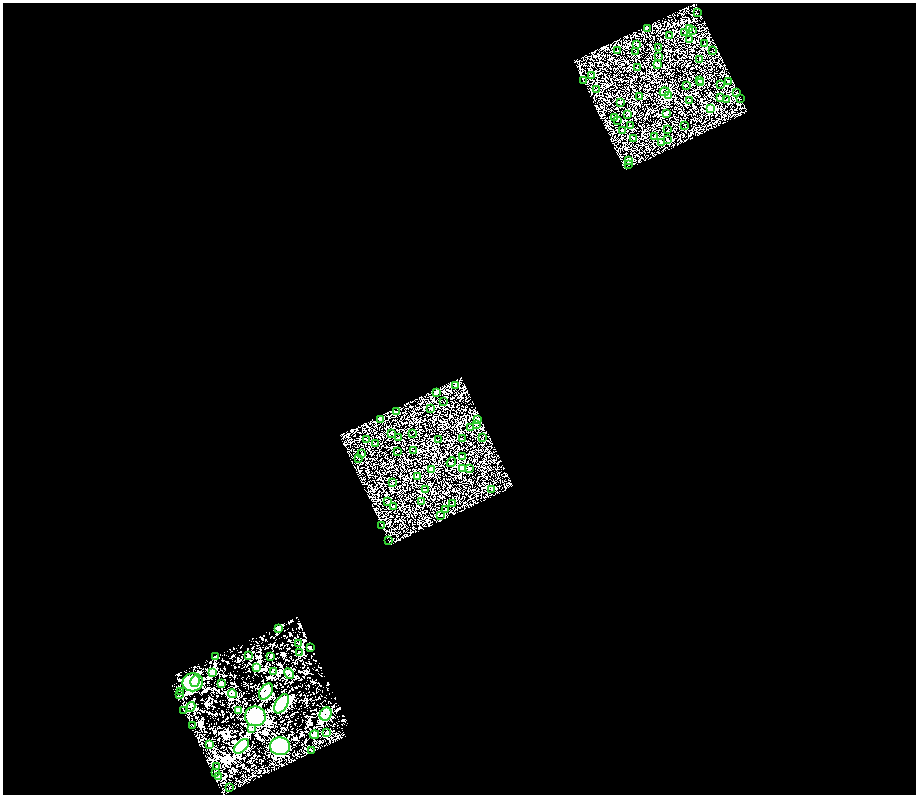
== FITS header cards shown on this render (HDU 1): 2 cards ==
NAXIS1  =                 1827
NAXIS2  =                 1584

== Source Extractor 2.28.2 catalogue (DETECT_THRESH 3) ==
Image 1827 x 1584 px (HDU 1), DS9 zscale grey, zoomed out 1/2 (1 PNG px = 2 x 2 image px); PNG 918 x 796 px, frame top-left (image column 2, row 1583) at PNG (3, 3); each listed source drawn as its Kron ellipse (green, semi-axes under 4 px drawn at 4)
Background 0.832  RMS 2.1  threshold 6.41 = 3 sigma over >= 5 px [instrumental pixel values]
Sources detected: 143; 20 cannot appear on this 1/2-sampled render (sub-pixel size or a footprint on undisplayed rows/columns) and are neither listed nor drawn; the other 123 listed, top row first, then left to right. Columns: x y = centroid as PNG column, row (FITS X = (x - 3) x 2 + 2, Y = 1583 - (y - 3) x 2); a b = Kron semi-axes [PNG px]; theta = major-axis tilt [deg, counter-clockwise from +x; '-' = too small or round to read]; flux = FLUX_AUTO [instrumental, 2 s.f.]
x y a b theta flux
697 13 2 1 - 73
648 28 2 2 - 190
690 28 2 2 - 3800
693 30 3 2 - 390
685 33 2 2 - 680
669 36 2 2 - 1400
689 39 2 2 - 880
637 44 2 2 - 540
705 44 2 2 - 530
658 48 2 2 - 730
617 51 2 2 - 340
712 51 2 1 - 150
636 52 2 1 - 140
659 57 2 1 - 89
699 60 2 2 - 550
657 65 2 2 - 3100
637 67 2 2 - 350
591 75 2 2 - 190
583 81 2 1 - 420
700 81 3 2 - 510
728 82 2 2 - 610
700 83 2 1 - 140
686 85 3 1 - 170
721 85 2 1 - 120
596 90 3 1 - 120
665 92 5 3 - 520
736 92 2 1 - 230
668 96 3 3 - 22000
639 97 2 2 - 910
721 98 3 2 - 1200
741 99 2 2 - 140
690 100 3 3 - 490
726 100 2 2 - 200
621 102 2 2 - 1600
710 108 4 3 - 25000
628 114 3 2 - 270
666 114 3 2 - 380
615 117 2 2 - 460
617 120 3 2 - 250
684 125 2 1 - 140
630 126 2 1 - 160
668 129 2 1 - 190
622 130 2 2 - 610
654 137 2 2 - 920
633 138 2 2 - 1100
668 139 2 2 - 450
661 143 3 2 - 560
628 161 3 2 - 470
629 164 2 2 - 210
456 386 2 2 - 910
436 393 2 2 - 1200
443 402 2 1 - 150
431 409 2 2 - 1400
397 412 2 1 - 360
381 419 2 2 - 6200
477 420 3 2 - 5900
476 425 3 3 - 300
471 428 2 2 - 520
392 433 2 1 - 300
413 434 2 1 - 170
399 438 2 2 - 410
483 438 3 1 - 170
367 439 2 2 - 980
439 439 2 1 - 93
462 439 2 2 - 150
375 444 2 1 - 140
414 450 2 1 - 130
397 451 2 1 - 130
362 453 2 2 - 360
462 457 2 2 - 1600
359 459 2 1 - 110
451 462 5 2 - 210
469 468 3 2 - 520
431 469 3 3 - 20000
462 469 3 3 - 14000
417 476 2 2 - 1500
392 482 2 2 - 1300
492 489 2 2 - 610
425 490 2 2 - 820
387 501 2 1 - 100
421 502 3 2 - 130
453 504 2 2 - 650
393 506 3 2 - 470
445 509 3 2 - 730
441 515 2 2 - 710
381 525 2 1 - 110
389 541 4 1 - 130
278 628 2 2 - 710
299 644 2 2 - 160
311 648 2 2 - 210
299 653 2 2 - 160
248 656 2 2 - 140
271 656 2 2 - 160
216 657 2 2 - 650
256 667 3 3 - 390
212 672 4 3 - 390
274 672 3 2 - 210
289 674 6 3 -62 480
195 681 6 4 78 780
193 682 10 9 - 2400
221 683 3 2 - 220
180 691 3 2 - 140
266 692 9 6 56 1200
180 694 3 2 - 190
232 694 4 2 - 310
281 704 10 6 62 1800
191 707 5 2 - 340
183 710 2 2 - 2300
239 711 3 3 - 330
326 714 7 6 - 970
255 716 10 10 - 4100
193 725 3 1 - 170
252 728 3 2 - 370
326 733 2 2 - 120
314 734 5 2 - 210
209 744 3 2 - 240
242 746 9 5 43 1300
280 746 10 9 - 5500
311 751 2 2 - 450
216 766 2 2 - 1400
215 772 3 2 - 120
219 776 3 2 - 8100
230 788 2 1 - 150
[20 sub-pixel or undisplayed-footprint detections neither listed nor drawn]